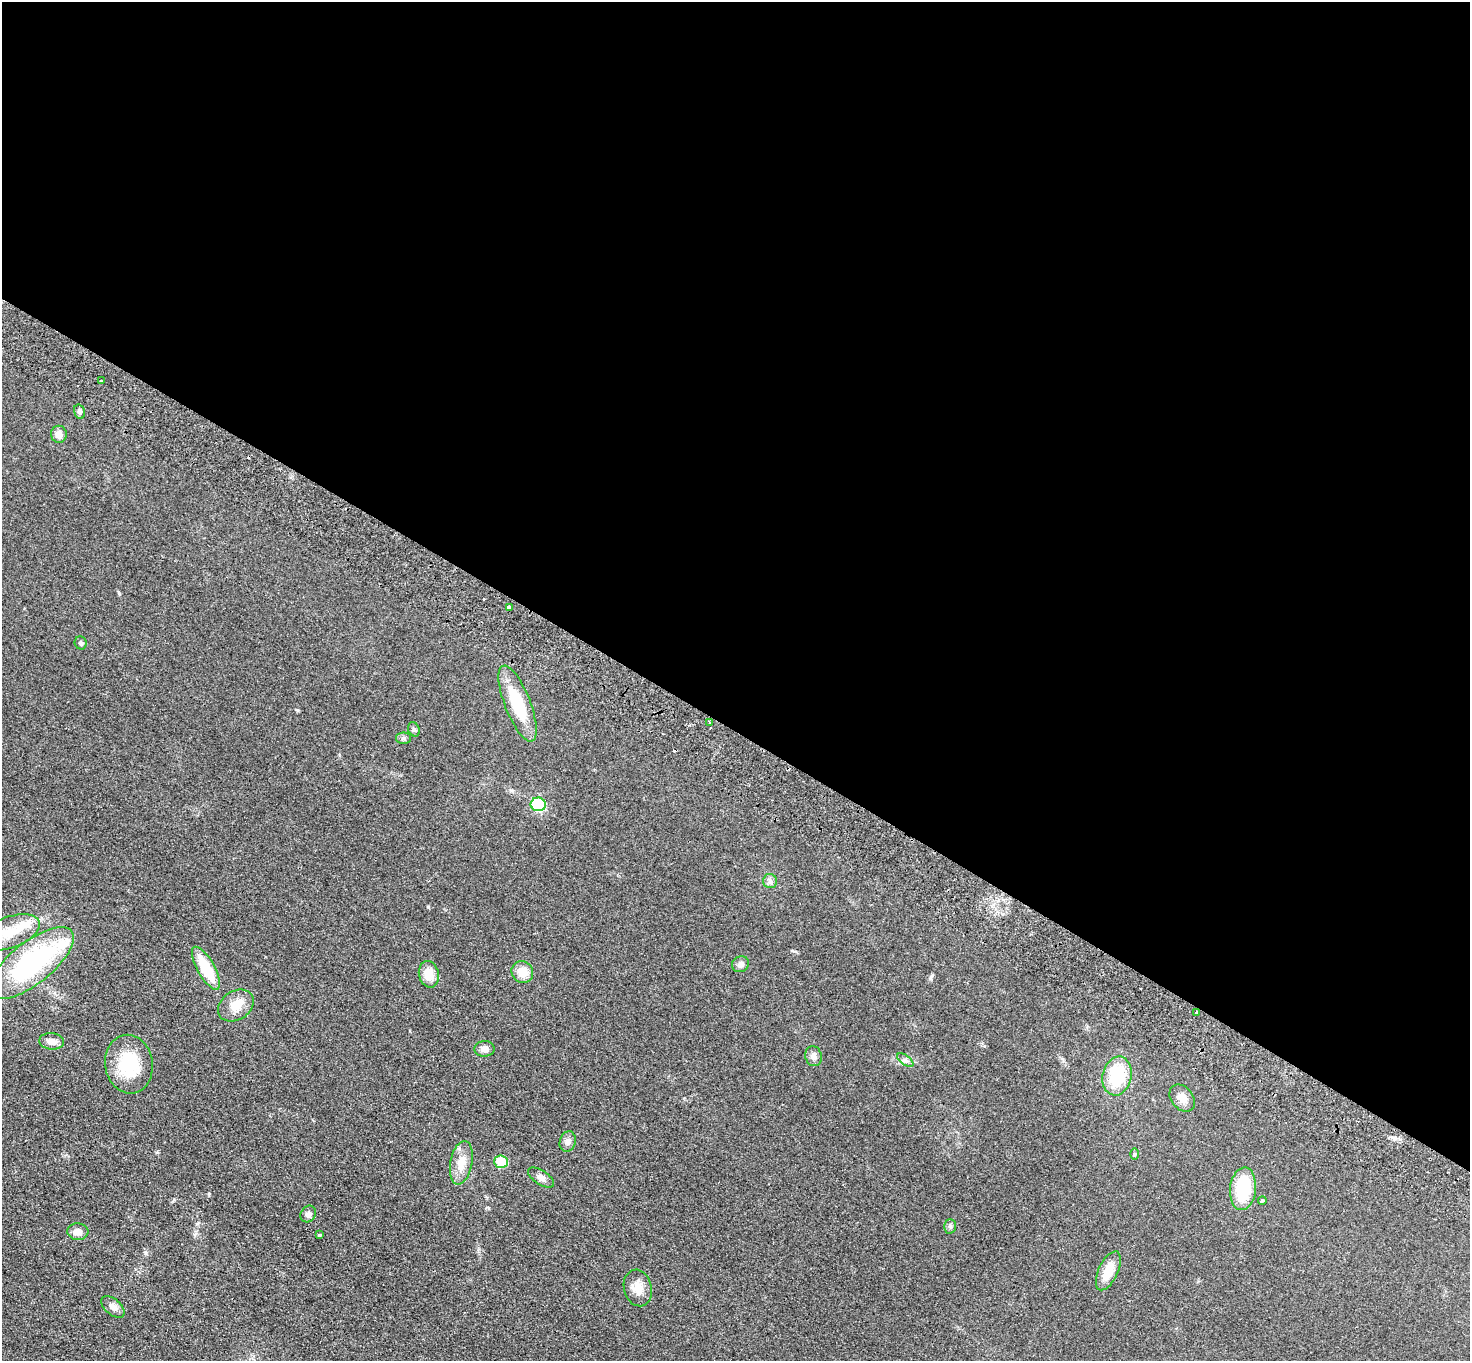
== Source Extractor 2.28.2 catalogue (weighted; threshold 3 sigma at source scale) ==
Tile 3 of 4 x 4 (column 3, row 1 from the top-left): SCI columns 2972-4439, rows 4280-5638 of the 5942 x 5980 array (HDU 1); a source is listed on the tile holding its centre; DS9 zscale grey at full resolution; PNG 1472 x 1363 px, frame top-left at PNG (2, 2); each listed source drawn as its Kron ellipse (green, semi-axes under 4 px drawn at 4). Shown black and unused: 54% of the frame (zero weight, under 2 of 3 exposures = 3% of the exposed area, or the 3 px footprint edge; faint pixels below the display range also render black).
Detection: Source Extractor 2.28.2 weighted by HDU 2 'WHT'; one run over the whole footprint, this tile lists its part. Background 0.0876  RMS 0.0099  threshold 0.0445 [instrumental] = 3 sigma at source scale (4.5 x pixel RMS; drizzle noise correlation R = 1.50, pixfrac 1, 0.05/0.05 arcsec/px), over >= 5 px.
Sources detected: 45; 3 cosmic-ray / hot-pixel residue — neither listed nor drawn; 2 inside a brighter listed object's ellipse — not listed separately; the other 40 listed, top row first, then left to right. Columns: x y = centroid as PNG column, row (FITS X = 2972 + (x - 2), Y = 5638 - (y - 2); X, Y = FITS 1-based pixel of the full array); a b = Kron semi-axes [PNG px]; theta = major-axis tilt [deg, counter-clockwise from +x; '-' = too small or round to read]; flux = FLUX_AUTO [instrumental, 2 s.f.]
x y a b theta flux
101 381 3 2 - 1.2
79 412 7 5 -75 2.6
59 434 8 8 - 6.6
509 607 3 3 - 8.1
81 643 6 6 - 2.2
518 704 40 12 -68 42
710 723 3 3 - 3.2
414 729 7 5 -68 1.9
403 738 7 5 0 2.1
538 804 7 7 - 60
770 881 7 7 - 3
10 932 31 15 20 30
32 963 51 21 38 150
740 964 9 8 - 3.5
206 968 24 8 -61 34
522 972 11 10 - 13
429 974 13 10 -77 14
236 1005 19 14 33 14
1197 1013 3 3 - 2.1
52 1041 12 8 -5 6.4
485 1049 10 8 1 5.5
814 1056 10 8 -74 5.1
905 1060 9 4 -35 2.6
129 1064 29 24 -82 45
1117 1076 20 14 76 45
1182 1098 15 11 -52 7.5
568 1141 10 8 70 4.2
1134 1154 6 4 -90 1.2
501 1162 7 6 - 24
461 1163 22 11 79 13
541 1178 15 7 -33 4.6
1243 1189 21 13 84 47
1262 1201 4 3 - 7.1
308 1214 9 7 56 3.1
950 1226 7 6 - 2.1
78 1232 10 8 -3 6.3
319 1235 3 3 - 1.4
1108 1271 21 9 65 17
638 1288 19 13 -75 12
113 1307 14 7 -41 5.3
Overlapping masked pixels (flux is a lower limit): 1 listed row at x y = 710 723
Isophote crosses this tile's border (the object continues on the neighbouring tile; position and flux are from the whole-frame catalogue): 2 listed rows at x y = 10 932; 32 963
Unlisted compact peaks at least as high as the median listed source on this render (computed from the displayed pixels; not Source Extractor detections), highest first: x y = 428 907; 119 593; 209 1194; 930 978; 146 1253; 174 1200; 197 1224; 794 951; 511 790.